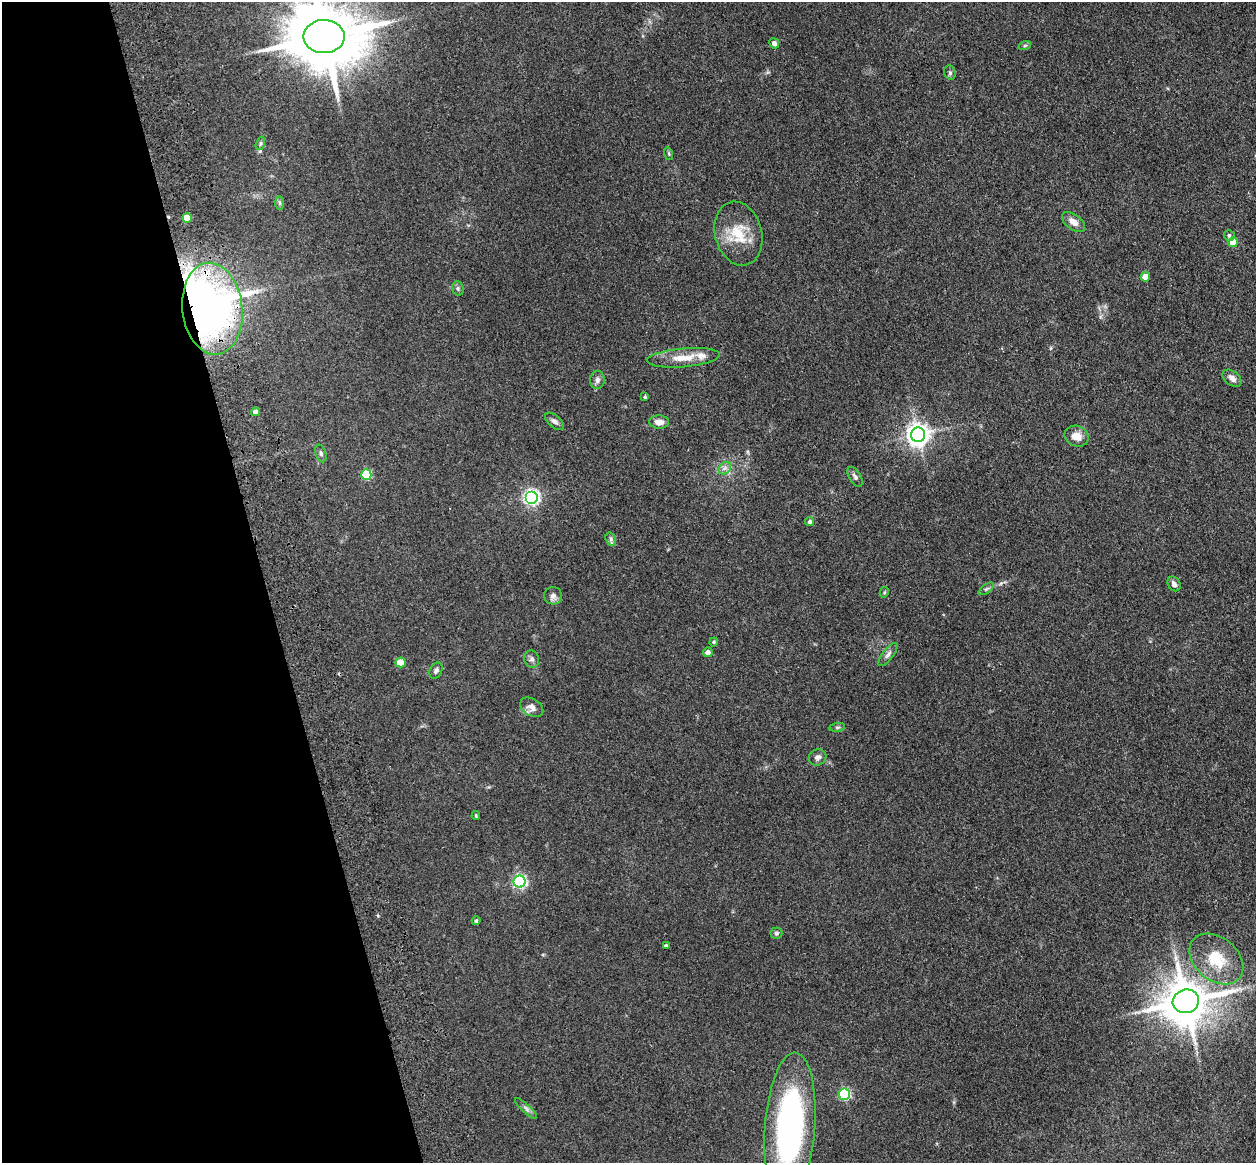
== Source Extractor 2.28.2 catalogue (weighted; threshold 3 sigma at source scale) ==
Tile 5 of 4 x 4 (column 1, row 2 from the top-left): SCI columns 115-1368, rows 2605-3765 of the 5242 x 5094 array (HDU 1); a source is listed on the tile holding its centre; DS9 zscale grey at full resolution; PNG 1258 x 1165 px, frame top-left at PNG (2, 2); each listed source drawn as its Kron ellipse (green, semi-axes under 4 px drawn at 4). Shown black and unused: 21% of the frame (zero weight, under 3 of 4 exposures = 6% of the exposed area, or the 3 px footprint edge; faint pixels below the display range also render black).
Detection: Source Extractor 2.28.2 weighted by HDU 2 'WHT'; one run over the whole footprint, this tile lists its part. Background 0.0963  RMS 0.0067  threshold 0.0302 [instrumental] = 3 sigma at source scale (4.5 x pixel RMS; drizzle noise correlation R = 1.50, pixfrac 1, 0.05/0.05 arcsec/px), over >= 5 px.
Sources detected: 58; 3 inside a brighter object's white glare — neither listed nor drawn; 1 inside a brighter listed object's ellipse — not listed separately; the other 54 listed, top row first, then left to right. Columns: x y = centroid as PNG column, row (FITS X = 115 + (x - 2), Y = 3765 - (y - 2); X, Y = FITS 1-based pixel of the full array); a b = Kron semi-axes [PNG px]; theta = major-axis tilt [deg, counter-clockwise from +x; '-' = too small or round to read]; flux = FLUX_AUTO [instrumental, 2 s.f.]
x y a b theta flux
324 37 20 16 -1 6700
774 43 5 4 - 2.7
1025 45 6 4 19 0.89
950 72 7 5 -70 1.4
260 143 7 4 72 1.1
669 154 6 4 -72 0.78
280 203 7 4 -89 1.2
187 218 5 4 - 11
1074 222 13 7 -36 5
738 234 32 23 -75 22
1229 236 5 5 - 1.5
1233 242 5 5 - 9.1
1145 277 5 4 - 7
458 288 7 5 -71 1.5
212 309 46 30 -83 320
683 358 36 9 5 12
1232 378 10 7 -38 3.6
597 380 9 7 85 2.6
645 397 3 3 - 0.87
255 412 4 4 - 3.3
554 421 11 6 -41 2.5
659 422 10 6 -3 4.9
918 435 7 7 - 520
1077 436 12 10 -20 7.2
321 453 9 5 -73 1.5
725 468 7 5 45 2
366 475 5 5 - 36
855 477 11 5 -58 2
532 497 6 6 - 180
810 522 4 4 - 1.6
611 539 7 5 -70 1.4
1174 584 8 6 -57 2.1
986 589 9 4 35 1.4
884 592 5 4 - 0.74
553 596 9 8 - 2.8
714 642 4 4 - 0.92
708 652 5 4 - 2.9
888 654 14 5 52 2.5
532 659 9 7 -73 2.2
400 663 5 5 - 11
436 670 8 6 62 1.8
532 707 12 8 -31 3.9
837 727 8 4 8 1.2
817 757 9 8 - 2.4
476 816 4 3 - 0.66
520 882 6 6 - 120
476 921 4 4 - 1.2
776 933 6 5 - 1.5
666 946 3 3 - 0.97
1216 959 30 21 -40 24
1186 1001 13 11 17 2700
844 1094 5 5 - 68
526 1108 14 3 -43 1.8
790 1127 74 25 86 170
Overlapping masked pixels (flux is a lower limit): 1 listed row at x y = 212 309
Isophote crosses this tile's border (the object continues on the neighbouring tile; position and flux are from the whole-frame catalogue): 2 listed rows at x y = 324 37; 790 1127